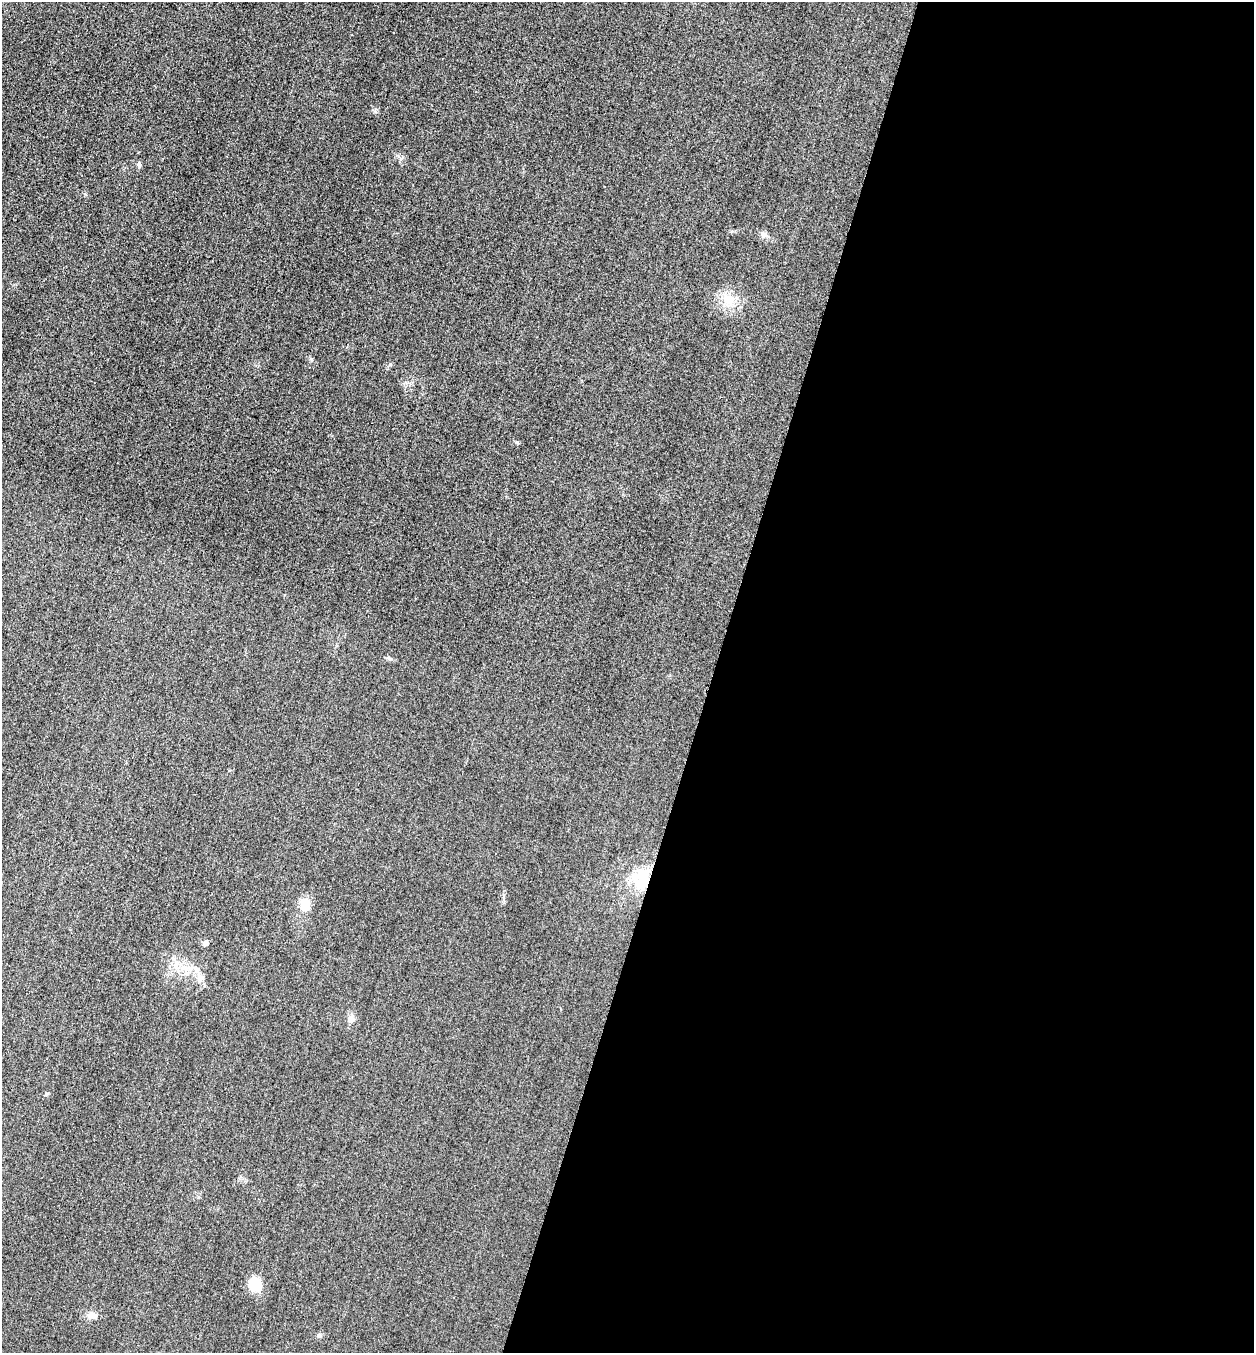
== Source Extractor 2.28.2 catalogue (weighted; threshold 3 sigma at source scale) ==
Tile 12 of 4 x 4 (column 4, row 3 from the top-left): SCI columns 3921-5172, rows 1374-2724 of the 5463 x 5449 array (HDU 1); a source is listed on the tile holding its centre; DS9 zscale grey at full resolution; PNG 1256 x 1355 px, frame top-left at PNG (2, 2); no overlay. Shown black and unused: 43% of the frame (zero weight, under 3 of 4 exposures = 3% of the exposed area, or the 3 px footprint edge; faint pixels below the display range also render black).
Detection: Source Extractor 2.28.2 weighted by HDU 2 'WHT'; one run over the whole footprint, this tile lists its part. Background 0.0773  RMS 0.017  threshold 0.0764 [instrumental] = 3 sigma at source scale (4.5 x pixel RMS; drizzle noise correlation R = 1.50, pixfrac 1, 0.05/0.05 arcsec/px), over >= 5 px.
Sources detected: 15; all 15 listed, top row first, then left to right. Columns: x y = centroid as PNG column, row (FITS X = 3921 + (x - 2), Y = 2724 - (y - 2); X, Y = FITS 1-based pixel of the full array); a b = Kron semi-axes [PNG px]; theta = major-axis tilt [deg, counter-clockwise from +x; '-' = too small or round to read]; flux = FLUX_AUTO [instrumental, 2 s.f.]
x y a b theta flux
139 164 6 5 - 4
764 235 8 6 90 5.2
729 300 14 13 - 24
389 658 7 4 -45 2.9
642 880 30 17 77 59
305 904 18 12 88 22
205 943 5 5 - 9
183 967 7 7 - 8.4
197 970 9 4 -71 4.7
200 978 9 7 54 7.4
351 1019 10 8 75 7.6
47 1093 6 4 1 2.2
255 1285 16 15 - 29
92 1315 12 9 -13 9.1
319 1335 6 5 - 2.9
Overlapping masked pixels (flux is a lower limit): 1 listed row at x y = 642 880
Unlisted compact peaks at least as high as the median listed source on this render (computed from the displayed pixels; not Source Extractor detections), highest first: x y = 311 359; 517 442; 375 112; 85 194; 731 231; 401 158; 198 1197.